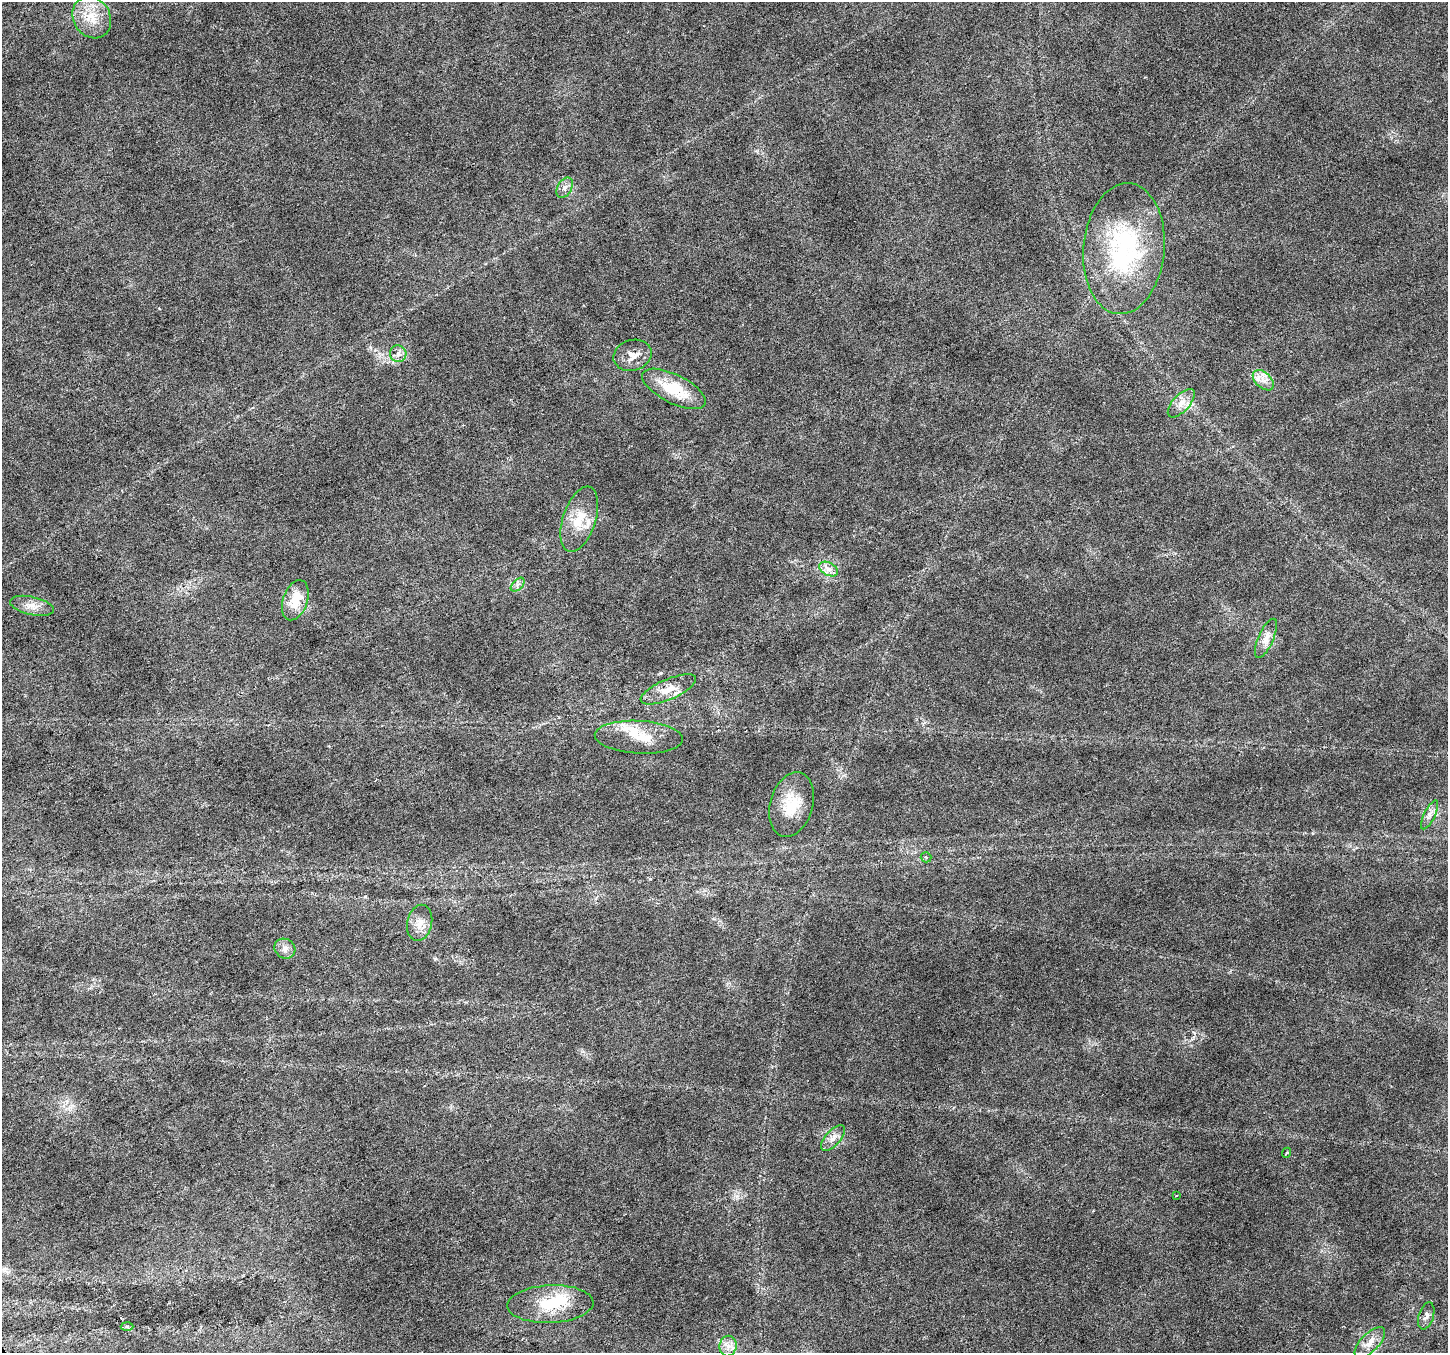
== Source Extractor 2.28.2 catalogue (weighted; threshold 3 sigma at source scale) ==
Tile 7 of 4 x 4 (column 3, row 2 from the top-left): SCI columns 2897-4342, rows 2867-4217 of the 5788 x 5674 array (HDU 1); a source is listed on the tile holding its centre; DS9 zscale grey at full resolution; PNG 1450 x 1355 px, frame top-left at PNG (2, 2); each listed source drawn as its Kron ellipse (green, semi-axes under 4 px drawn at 4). Shown black and unused: <1% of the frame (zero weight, under 3 of 6 exposures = <1% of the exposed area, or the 3 px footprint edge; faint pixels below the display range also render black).
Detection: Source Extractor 2.28.2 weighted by HDU 2 'WHT'; one run over the whole footprint, this tile lists its part. Background 0.0161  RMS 0.0018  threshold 0.00756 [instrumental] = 3 sigma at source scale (4.09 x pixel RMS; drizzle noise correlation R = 1.36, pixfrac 0.8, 0.0396/0.0396 arcsec/px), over >= 5 px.
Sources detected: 32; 3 inside a brighter listed object's ellipse — not listed separately; the other 29 listed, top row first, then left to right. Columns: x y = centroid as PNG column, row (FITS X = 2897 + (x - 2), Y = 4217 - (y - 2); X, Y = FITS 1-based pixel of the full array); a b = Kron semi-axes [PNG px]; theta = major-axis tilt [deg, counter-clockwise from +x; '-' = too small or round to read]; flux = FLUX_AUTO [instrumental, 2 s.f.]
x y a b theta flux
92 17 22 18 -58 4
565 188 11 7 61 0.79
1124 249 65 40 85 24
398 354 8 8 - 0.89
633 355 19 15 15 2.1
1263 380 12 7 -43 1.3
674 389 35 14 -27 7.2
1181 403 18 8 47 1.7
579 519 34 16 72 5
829 569 10 6 -26 0.95
518 585 8 5 45 0.53
295 600 21 12 71 4.4
32 606 22 9 -13 1.7
1266 638 21 7 66 1.7
668 689 30 10 23 2.9
639 737 44 16 -3 4.8
792 805 33 21 75 5.5
1429 815 16 5 63 0.93
926 857 5 5 - 0.25
420 923 18 12 78 2
285 949 11 9 -33 0.99
833 1138 16 7 49 1.3
1286 1153 5 3 - 0.19
1176 1196 3 2 - 0.2
550 1304 43 19 3 7.6
1426 1316 14 7 73 0.95
127 1327 6 4 -2 0.32
1370 1342 19 9 46 1.9
728 1346 10 8 77 1.3
Unlisted compact peaks at least as high as the median listed source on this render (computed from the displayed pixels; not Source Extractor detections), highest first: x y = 1193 1032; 737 1196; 435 959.